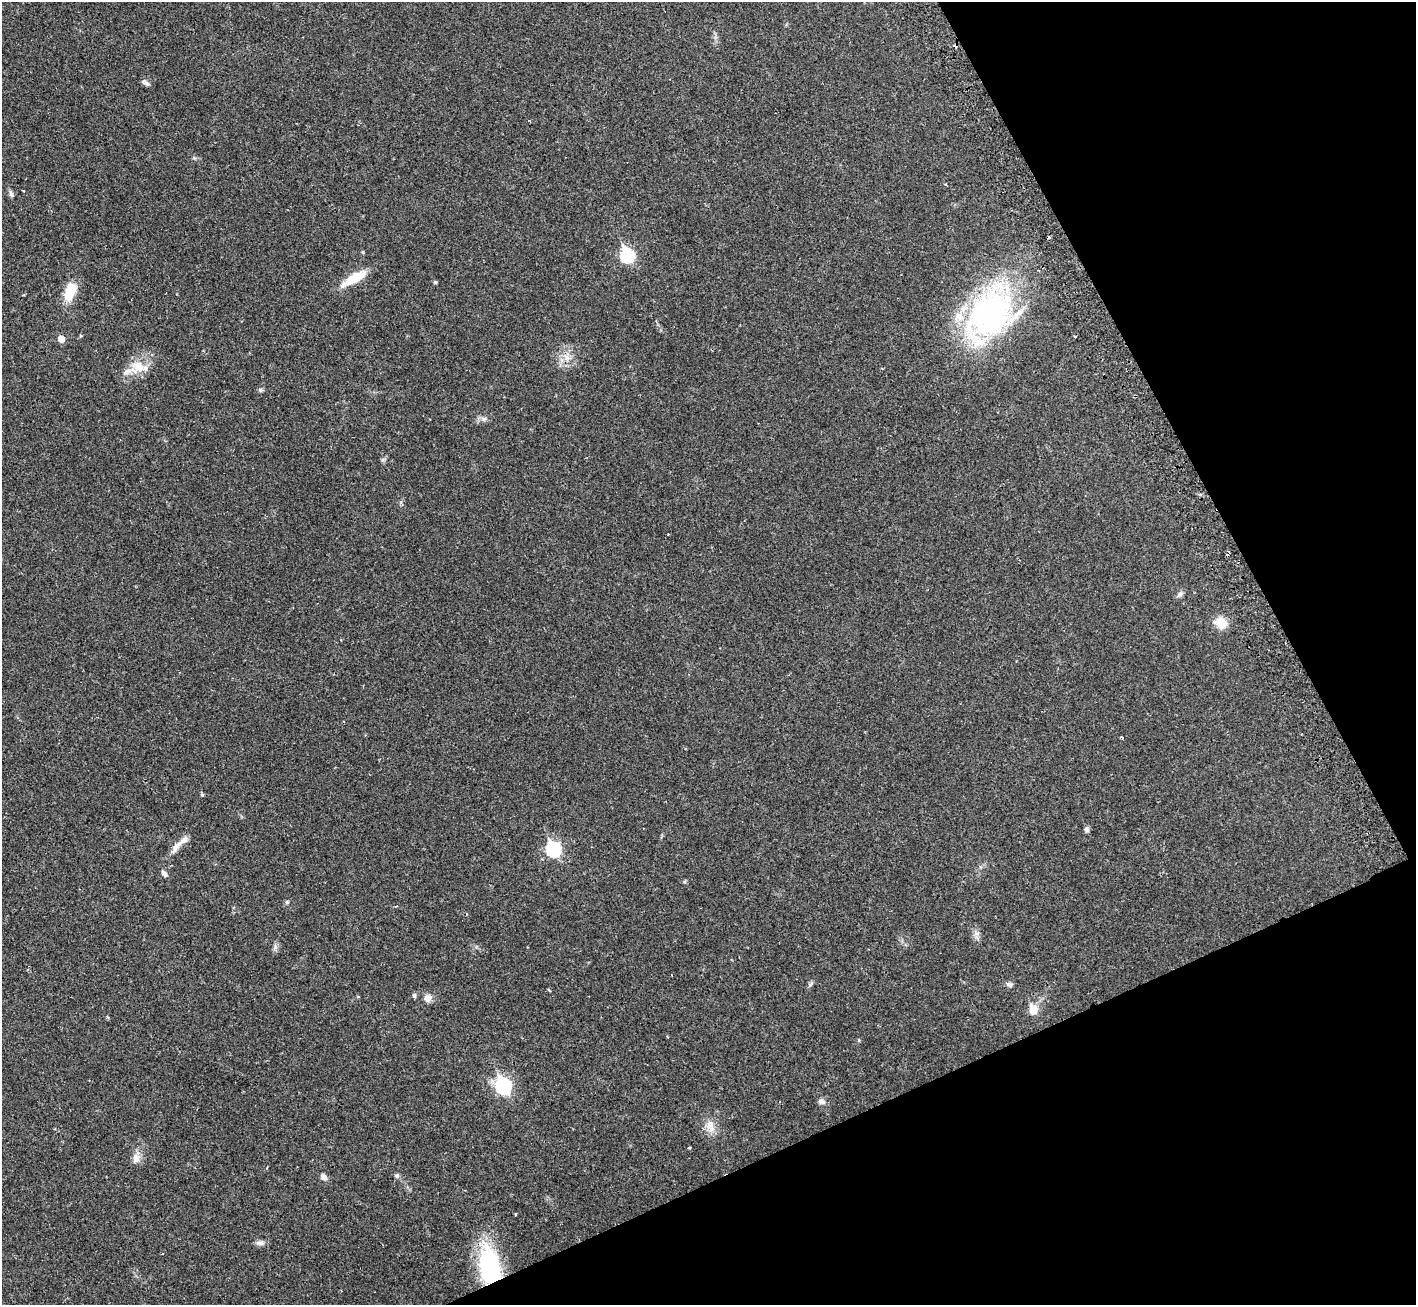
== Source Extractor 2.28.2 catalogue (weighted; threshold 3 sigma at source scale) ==
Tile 12 of 4 x 4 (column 4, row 3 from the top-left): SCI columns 4336-5749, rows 1514-2816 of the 5813 x 5816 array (HDU 1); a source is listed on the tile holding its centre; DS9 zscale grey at full resolution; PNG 1418 x 1307 px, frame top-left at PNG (2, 2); no overlay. Shown black and unused: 23% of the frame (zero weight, under 2 of 3 exposures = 4% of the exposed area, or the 3 px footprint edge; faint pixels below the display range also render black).
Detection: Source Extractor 2.28.2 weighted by HDU 2 'WHT'; one run over the whole footprint, this tile lists its part. Background 0.0274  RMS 0.0043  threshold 0.0194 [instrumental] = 3 sigma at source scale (4.5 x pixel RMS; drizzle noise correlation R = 1.50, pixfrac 1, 0.05/0.05 arcsec/px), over >= 5 px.
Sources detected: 43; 1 inside a brighter object's white glare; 3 cosmic-ray / hot-pixel residue — not listed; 2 inside a brighter listed object's ellipse — not listed separately; the other 37 listed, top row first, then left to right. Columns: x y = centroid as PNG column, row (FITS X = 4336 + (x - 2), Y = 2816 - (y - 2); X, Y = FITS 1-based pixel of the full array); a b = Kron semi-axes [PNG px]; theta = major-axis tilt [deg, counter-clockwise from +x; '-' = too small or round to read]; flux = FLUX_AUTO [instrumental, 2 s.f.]
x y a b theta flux
145 83 11 5 -29 1.2
11 194 10 5 -68 1.1
362 252 4 4 - 0.44
627 255 7 6 - 44
354 278 33 9 29 9.4
435 282 4 3 - 0.74
70 292 18 10 68 11
992 314 85 45 57 91
61 339 5 5 - 4.9
566 357 9 8 - 2.6
139 366 21 19 1 8.5
260 390 7 5 0 0.76
484 419 7 4 0 0.97
1180 594 8 5 36 1.1
1221 623 15 12 -39 5.8
202 795 5 4 - 0.57
1087 829 7 6 - 1.1
176 846 20 7 53 3.4
553 849 8 7 - 56
164 874 9 5 -43 1.2
287 902 5 5 - 0.64
811 984 7 4 70 0.72
1009 984 8 6 -24 1.2
549 990 6 2 -46 0.36
414 996 6 4 -74 0.78
358 997 5 3 - 0.33
428 998 10 10 - 2.1
1033 1010 6 5 - 11
859 1040 5 3 - 0.39
503 1085 8 7 - 72
822 1102 10 7 -11 1.4
710 1126 20 10 -74 4.3
136 1158 13 10 90 2.9
397 1176 7 6 - 0.86
324 1177 9 6 -40 1.6
260 1243 13 6 -4 1.5
490 1266 41 22 -79 43
Overlapping masked pixels (flux is a lower limit): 1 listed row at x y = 490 1266